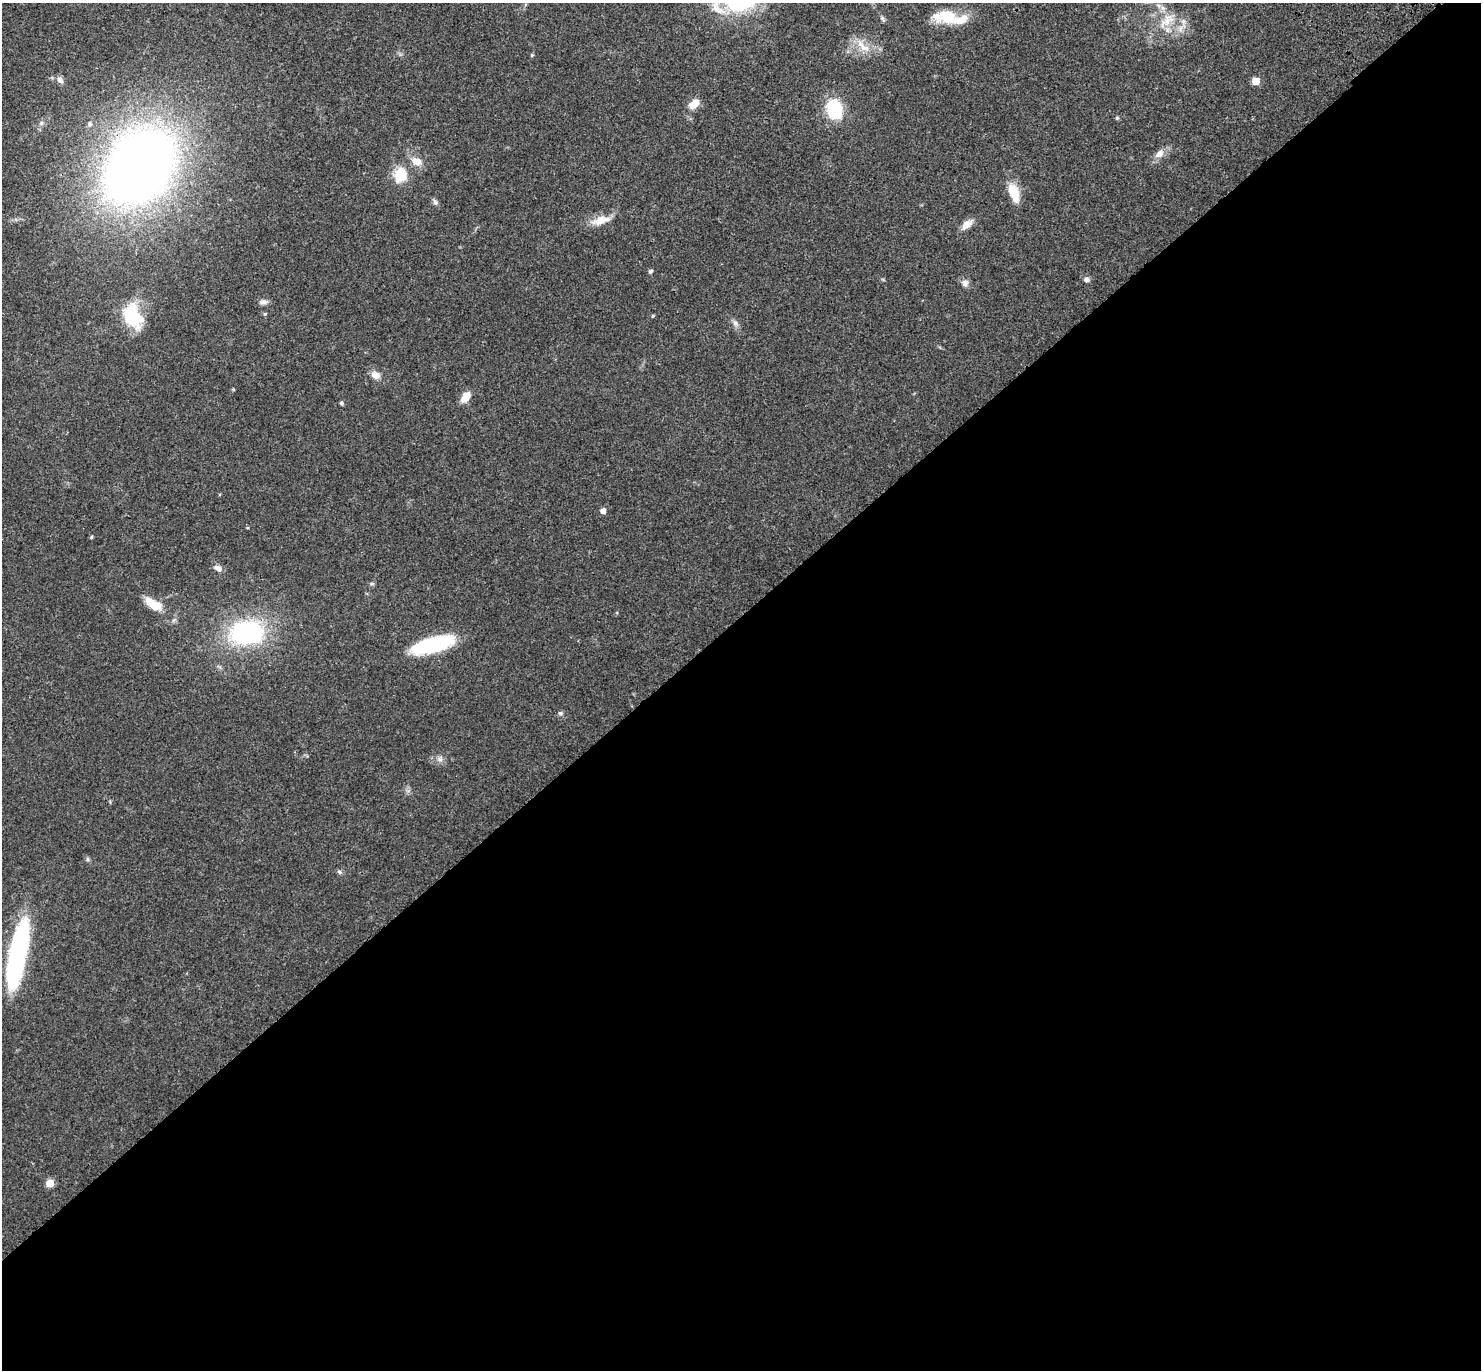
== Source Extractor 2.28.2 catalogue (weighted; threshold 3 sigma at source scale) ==
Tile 15 of 4 x 4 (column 3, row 4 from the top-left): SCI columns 3057-4535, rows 246-1613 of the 6115 x 6104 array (HDU 1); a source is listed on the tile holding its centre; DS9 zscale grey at full resolution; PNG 1483 x 1372 px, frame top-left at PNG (2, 3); no overlay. Shown black and unused: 55% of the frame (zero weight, under 3 of 4 exposures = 6% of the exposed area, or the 3 px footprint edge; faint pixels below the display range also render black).
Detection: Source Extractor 2.28.2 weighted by HDU 2 'WHT'; one run over the whole footprint, this tile lists its part. Background 0.0501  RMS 0.0055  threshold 0.0245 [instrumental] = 3 sigma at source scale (4.5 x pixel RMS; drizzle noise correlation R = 1.50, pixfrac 1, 0.05/0.05 arcsec/px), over >= 5 px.
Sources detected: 49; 1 inside a brighter object's white glare — not listed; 2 inside a brighter listed object's ellipse — not listed separately; the other 46 listed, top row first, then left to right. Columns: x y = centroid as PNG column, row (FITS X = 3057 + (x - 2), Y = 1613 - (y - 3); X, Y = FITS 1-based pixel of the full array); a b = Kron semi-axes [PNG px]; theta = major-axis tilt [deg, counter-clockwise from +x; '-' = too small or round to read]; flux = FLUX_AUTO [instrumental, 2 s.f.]
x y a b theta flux
739 3 35 22 2 45
948 17 32 16 -4 18
882 19 9 4 -52 1.1
1167 20 27 13 47 10
1183 21 7 5 -43 1.3
863 46 26 10 -40 7.6
532 55 5 4 - 0.54
60 80 9 7 -45 2.5
1256 81 5 5 - 12
694 104 12 7 39 7.6
834 109 14 10 -78 40
1117 118 5 5 - 0.67
41 123 6 6 - 1.3
89 124 7 6 - 1.3
1159 154 13 9 40 4.1
417 161 15 10 -25 5.4
140 166 42 30 50 860
400 175 21 17 74 12
1014 193 25 11 -71 11
435 202 9 6 -54 1.4
601 220 27 10 16 7.6
967 224 14 8 39 4.9
650 271 4 4 - 1.4
1086 279 7 7 - 1.7
965 283 10 9 - 2.5
263 302 10 7 11 2.2
265 314 5 5 - 0.64
132 316 25 17 -62 30
653 316 4 4 - 0.52
735 323 9 6 -54 2
375 375 11 8 -35 4.1
466 397 12 7 55 7
341 403 5 4 - 0.85
603 511 5 4 - 4.4
91 537 5 3 - 0.49
218 568 10 7 -34 2.6
372 584 6 4 -18 0.73
154 604 25 11 -31 9.5
247 633 32 22 6 77
433 645 41 13 15 47
561 713 7 6 - 1.1
440 759 8 6 -21 1.9
87 859 7 4 -89 0.84
339 872 8 5 -28 1.1
18 952 60 17 79 110
50 1183 5 5 - 13
Isophote crosses this tile's border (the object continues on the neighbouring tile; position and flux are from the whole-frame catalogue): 1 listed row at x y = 739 3